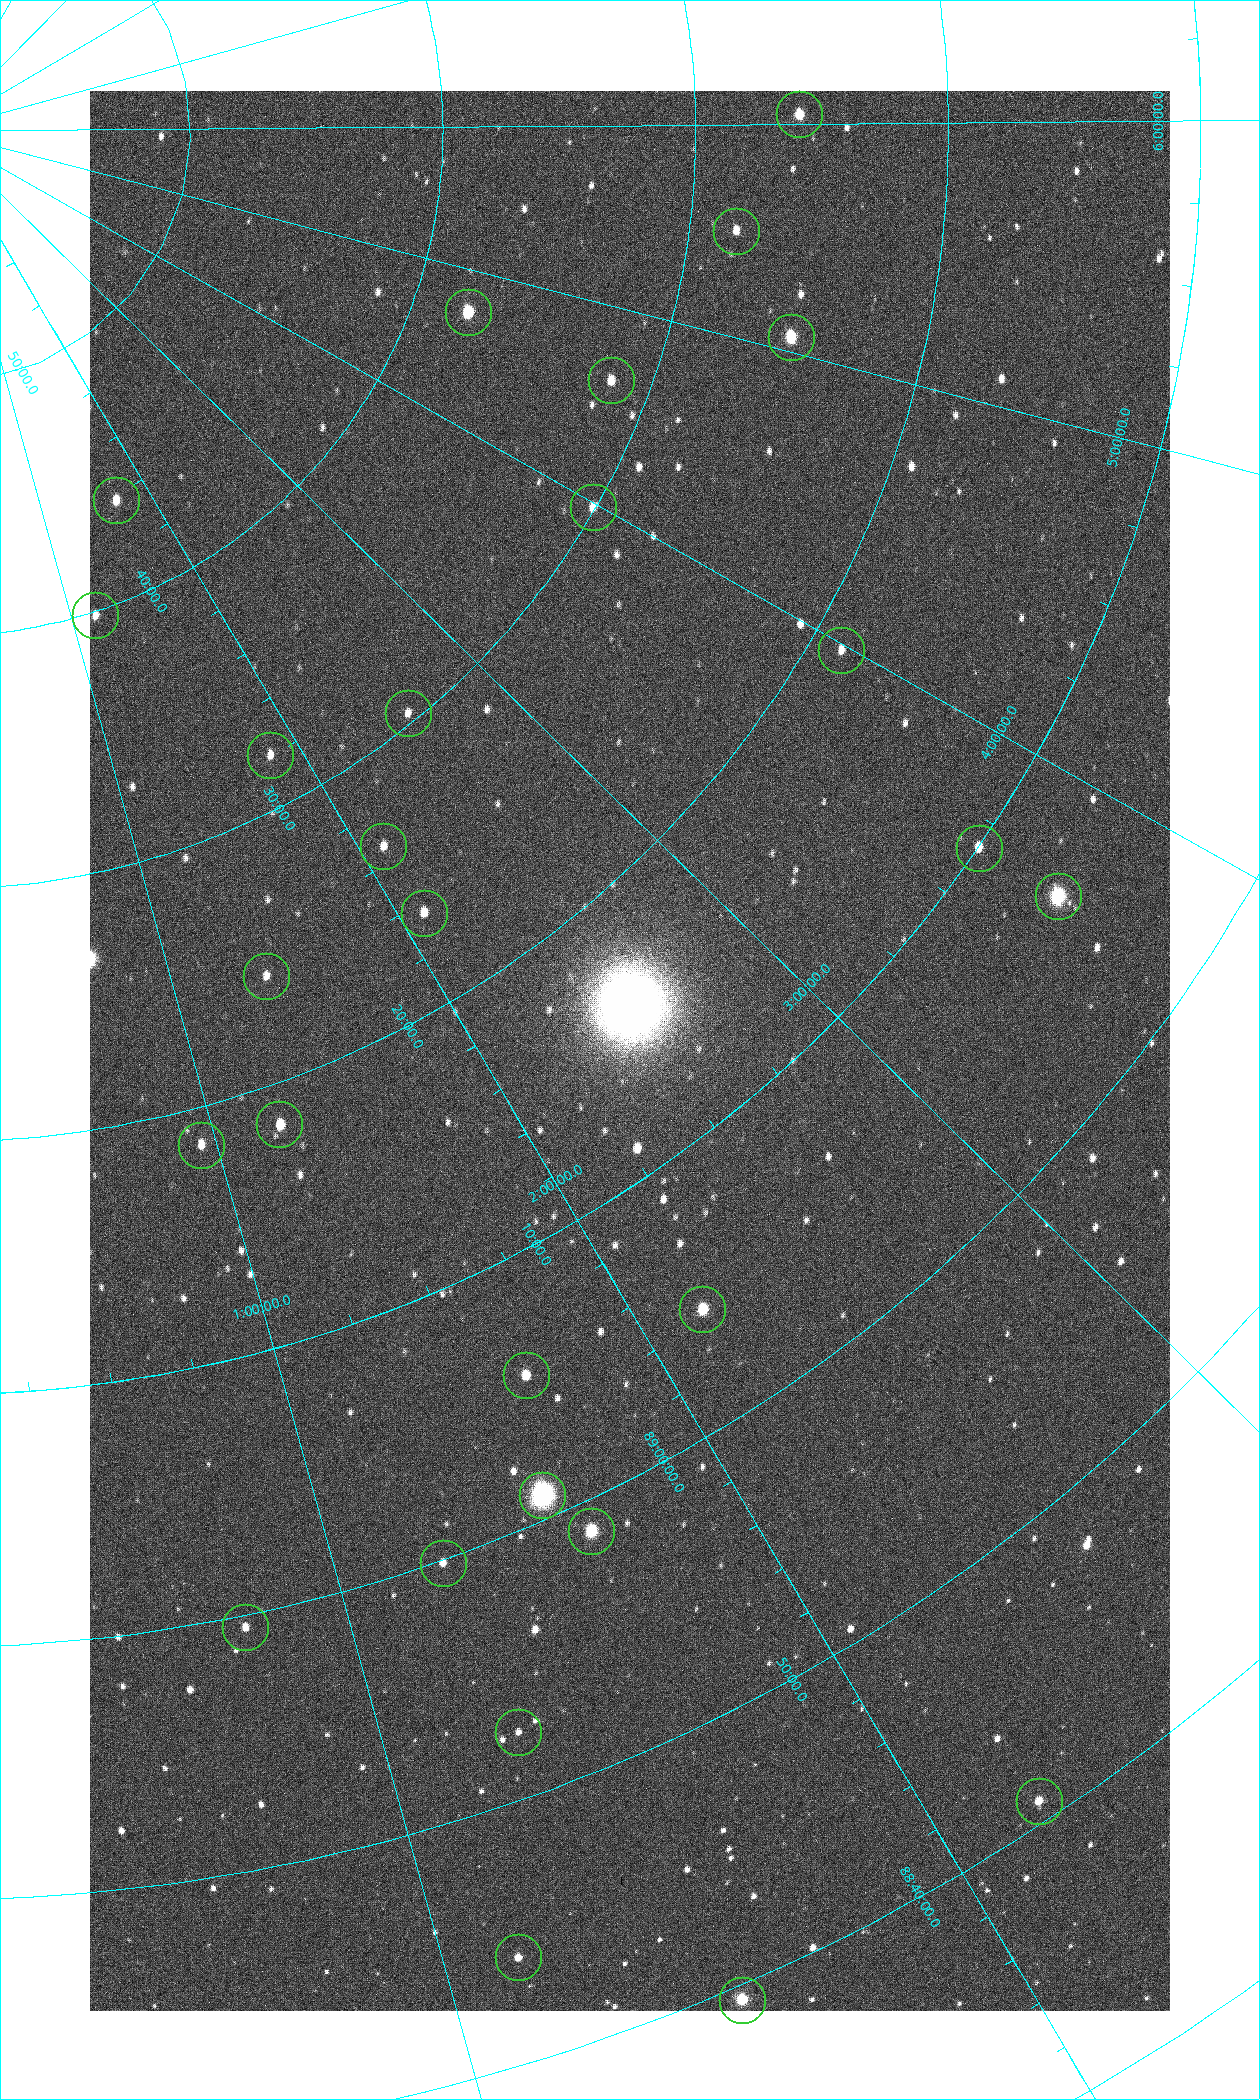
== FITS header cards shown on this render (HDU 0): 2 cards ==
NAXIS1  =                 1080 / length of data axis 1
NAXIS2  =                 1920 / length of data axis 2

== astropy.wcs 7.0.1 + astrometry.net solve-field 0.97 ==
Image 1080 x 1920 px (HDU 0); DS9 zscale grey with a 90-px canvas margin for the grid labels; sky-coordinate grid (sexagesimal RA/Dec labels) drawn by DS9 from the SOLVED WCS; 28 Tycho-2 reference stars matched to detected sources circled (green)
Header WCS: none
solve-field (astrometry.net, Tycho-2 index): SOLVED blind (the file carries no WCS)
Solved WCS: RA---TAN-SIP/DEC--TAN-SIP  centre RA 02:26:07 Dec +89:14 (36.53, +89.24 deg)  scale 2.37 arcsec/px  FOV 42.7' x 76.0'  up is +37 deg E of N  parity flipped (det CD > 0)
(file carries no celestial WCS; the grid is the blind solution)
Tycho-2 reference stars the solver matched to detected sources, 28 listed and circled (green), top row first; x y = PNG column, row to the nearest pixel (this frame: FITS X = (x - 90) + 1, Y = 1920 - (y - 91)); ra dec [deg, ICRS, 3 dp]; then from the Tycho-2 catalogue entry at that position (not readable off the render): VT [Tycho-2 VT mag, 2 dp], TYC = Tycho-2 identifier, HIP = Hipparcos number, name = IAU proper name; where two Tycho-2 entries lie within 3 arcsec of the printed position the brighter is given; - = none
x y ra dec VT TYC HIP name
799 114 90.669 +89.431 10.31 4630-104-1 - -
736 231 82.420 +89.469 11.69 4629-103-1 - -
468 312 70.692 +89.630 9.34 4629-37-1 - -
791 337 75.971 +89.421 9.41 4629-33-1 - -
611 380 69.250 +89.526 11.02 4629-45-1 - -
116 500 25.399 +89.729 11.04 4627-64-1 - -
593 507 59.681 +89.501 11.64 4628-48-1 - -
95 615 17.696 +89.664 11.87 4627-21-1 - -
841 650 59.678 +89.312 11.93 4628-44-1 - -
408 713 38.519 +89.506 12.22 4628-39-1 - -
270 755 27.685 +89.533 12.30 4627-91-1 - -
383 846 31.518 +89.444 11.89 4628-72-1 - -
979 848 55.017 +89.166 11.19 4628-70-1 - -
1058 896 55.225 +89.105 8.15 4628-68-1 17195 -
424 913 31.476 +89.392 11.96 4628-239-1 - -
266 976 20.865 +89.402 11.76 4627-105-1 - -
279 1124 18.559 +89.307 10.52 4627-75-1 - -
201 1145 14.190 +89.309 11.36 4627-74-1 - -
702 1309 32.549 +89.073 9.84 4628-149-1 - -
526 1375 24.867 +89.092 10.76 4627-125-1 - -
542 1495 23.461 +89.016 6.47 4627-259-1 7283 -
591 1531 24.587 +88.980 9.00 4627-86-1 - -
443 1563 19.000 +88.998 11.53 4627-46-1 - -
245 1627 11.209 +88.992 11.71 4627-72-1 - -
518 1732 19.495 +88.876 11.74 4627-109-1 - -
1039 1801 32.945 +88.680 10.72 4628-99-1 - -
518 1957 17.187 +88.735 11.22 4627-80-1 - -
742 2000 22.838 +88.657 9.18 4627-37-1 - -